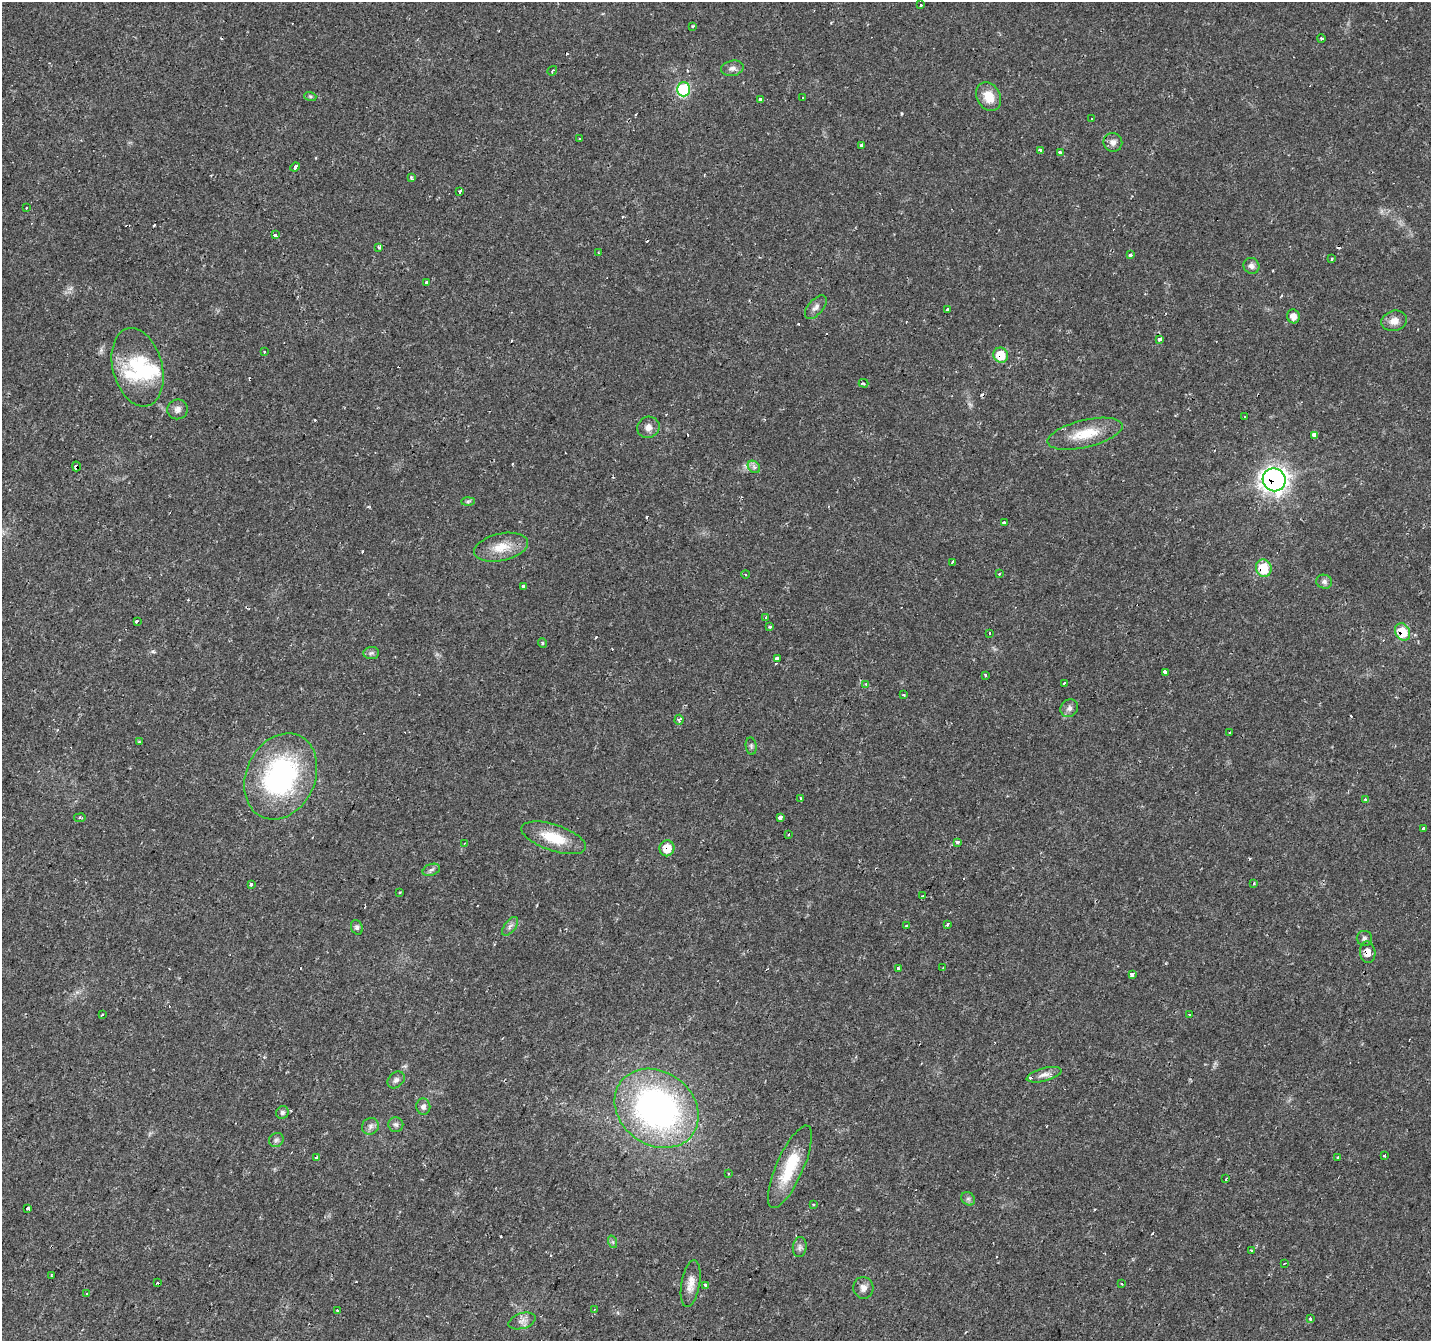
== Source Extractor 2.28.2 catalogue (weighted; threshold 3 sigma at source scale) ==
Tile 7 of 4 x 4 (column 3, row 2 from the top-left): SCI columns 2863-4291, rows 2947-4285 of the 5719 x 5826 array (HDU 1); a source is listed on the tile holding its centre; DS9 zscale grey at full resolution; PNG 1433 x 1343 px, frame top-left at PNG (2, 2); each listed source drawn as its Kron ellipse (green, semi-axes under 4 px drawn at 4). Shown black and unused: <1% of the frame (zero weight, under 2 of 3 exposures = <1% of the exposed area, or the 3 px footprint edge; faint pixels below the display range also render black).
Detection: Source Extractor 2.28.2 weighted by HDU 2 'WHT'; one run over the whole footprint, this tile lists its part. Background 0.0177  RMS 0.0029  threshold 0.0133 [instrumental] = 3 sigma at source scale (4.5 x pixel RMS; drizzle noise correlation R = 1.50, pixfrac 1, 0.0396/0.0396 arcsec/px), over >= 5 px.
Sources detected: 172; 2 inside a brighter object's white glare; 38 cosmic-ray / hot-pixel residue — neither listed nor drawn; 2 inside a brighter listed object's ellipse — not listed separately; the other 130 listed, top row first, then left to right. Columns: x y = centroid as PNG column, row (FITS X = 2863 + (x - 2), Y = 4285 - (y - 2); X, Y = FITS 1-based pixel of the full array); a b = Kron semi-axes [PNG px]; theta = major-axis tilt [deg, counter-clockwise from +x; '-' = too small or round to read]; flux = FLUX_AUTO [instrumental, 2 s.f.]
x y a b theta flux
921 5 3 3 - 0.71
693 26 3 3 - 0.88
1321 38 4 3 - 2.1
732 68 11 7 10 1.5
552 71 5 3 - 0.37
683 89 7 6 - 29
310 96 6 4 -18 0.42
802 97 3 2 - 0.35
989 97 15 11 -62 5
760 100 4 3 - 2.8
1092 119 2 2 - 0.27
579 139 3 2 - 0.4
1113 142 9 9 - 1.6
862 146 3 3 - 3.4
1040 150 4 3 - 0.99
1060 153 4 3 - 1.6
295 167 5 3 - 5.3
411 177 4 3 - 0.49
460 191 4 3 - 2.4
26 207 3 3 - 0.73
275 235 3 3 - 7.4
379 247 3 3 - 0.91
598 253 3 2 - 0.33
1130 255 3 3 - 3.2
1332 259 3 2 - 0.6
1251 266 8 7 - 1.2
426 282 3 3 - 4.2
816 307 14 7 50 1.5
947 309 3 3 - 1.8
1293 316 7 6 - 1.9
1394 321 13 10 16 2.7
1160 339 3 3 - 9.8
264 351 3 3 - 1
1001 355 7 7 - 8.2
137 367 40 25 -75 17
864 383 5 3 - 0.5
178 409 10 9 - 1.4
1245 417 3 3 - 1.2
648 427 11 10 - 1.9
1085 434 38 13 13 8.5
1315 435 3 3 - 48
76 466 5 3 - 3.2
754 467 7 5 -45 0.84
1274 480 12 11 - 160
468 501 7 4 2 0.54
1004 523 3 3 - 1.8
501 547 27 13 12 6.3
952 562 3 3 - 2.3
1264 568 9 7 -72 9.8
746 574 4 3 - 0.4
999 574 3 2 - 0.32
1324 582 8 7 - 1
523 586 3 3 - 5.3
765 618 3 3 - 0.99
137 621 3 3 - 11
770 627 4 3 - 0.41
1403 632 9 7 -61 8.2
990 633 3 3 - 0.65
542 643 5 3 - 0.35
371 653 8 6 5 0.76
777 659 4 3 - 2.2
1165 672 3 3 - 6.6
986 675 3 3 - 0.76
1064 683 3 2 - 0.52
866 684 3 3 - 0.68
904 695 3 3 - 0.34
1069 708 9 8 - 1.2
679 720 5 4 - 1.1
1230 732 3 3 - 0.85
139 742 4 3 - 0.31
751 746 9 5 -82 0.67
281 776 45 34 65 52
801 798 3 3 - 0.35
1365 799 3 3 - 1.7
781 817 3 3 - 4.5
80 818 6 3 8 0.45
1423 829 3 3 - 3.9
788 835 3 3 - 1.1
554 838 34 13 -18 8.8
958 842 3 3 - 1.4
464 843 4 2 - 0.27
667 848 8 7 - 5.3
431 870 9 5 19 0.85
1254 883 3 3 - 3.8
251 884 3 3 - 2.4
400 892 3 2 - 0.43
923 896 4 3 - 0.98
947 924 3 3 - 2.1
510 926 11 5 52 1.1
907 926 4 2 - 0.57
357 927 7 5 -70 0.79
1364 938 8 7 - 0.93
1368 952 11 7 -80 2.7
898 968 3 3 - 0.89
943 968 2 2 - 0.28
1132 975 3 3 - 3.3
102 1015 4 3 - 1.8
1190 1015 3 3 - 2.7
1044 1075 18 6 15 1.9
396 1080 9 7 44 1.1
423 1106 8 7 - 1.1
657 1108 44 36 -37 93
282 1112 6 6 - 0.79
396 1125 7 7 - 0.86
370 1126 9 8 - 1.2
276 1140 7 6 - 0.83
1384 1156 3 3 - 1.1
317 1157 3 3 - 0.96
1338 1157 3 3 - 1
790 1167 45 13 66 12
729 1174 3 2 - 0.44
1226 1179 3 3 - 0.77
968 1199 7 6 - 0.81
813 1204 3 3 - 0.7
28 1208 3 3 - 0.77
613 1242 6 4 -71 0.46
800 1247 10 7 82 1
1251 1250 3 2 - 0.51
1284 1263 3 2 - 0.67
51 1275 3 2 - 0.28
157 1283 3 3 - 1
691 1284 24 9 80 3.1
1121 1284 3 3 - 1.2
705 1285 3 3 - 0.64
863 1288 11 10 - 1.7
87 1294 3 3 - 0.74
594 1310 3 2 - 0.23
338 1311 4 3 - 0.38
1310 1319 3 3 - 1.6
522 1321 14 7 17 1.7
Overlapping masked pixels (flux is a lower limit): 7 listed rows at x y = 1001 355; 76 466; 1274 480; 1264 568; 1403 632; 667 848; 1368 952